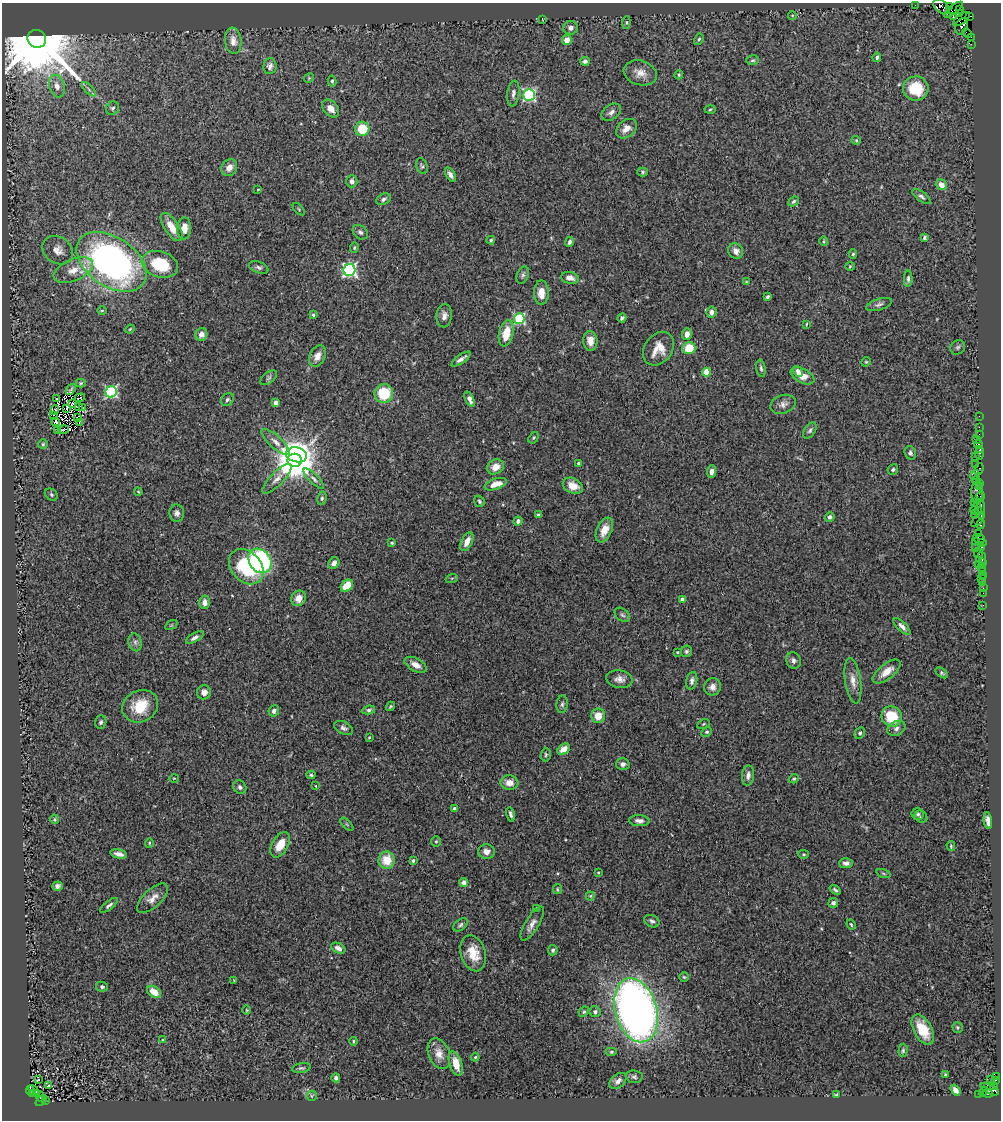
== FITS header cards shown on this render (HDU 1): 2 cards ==
NAXIS1  =                  999
NAXIS2  =                 1118

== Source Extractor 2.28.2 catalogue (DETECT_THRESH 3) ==
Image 999 x 1118 px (HDU 1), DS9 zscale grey, 1 PNG px = 1 image px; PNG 1003 x 1122 px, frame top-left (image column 1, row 1118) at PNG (2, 3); each listed source drawn as its Kron ellipse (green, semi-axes under 4 px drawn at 4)
Background 1.22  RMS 0.044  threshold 0.132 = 3 sigma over >= 5 px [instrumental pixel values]
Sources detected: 316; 1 with non-positive FLUX_AUTO (blend fragments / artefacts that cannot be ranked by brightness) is neither listed nor drawn; the other 315 listed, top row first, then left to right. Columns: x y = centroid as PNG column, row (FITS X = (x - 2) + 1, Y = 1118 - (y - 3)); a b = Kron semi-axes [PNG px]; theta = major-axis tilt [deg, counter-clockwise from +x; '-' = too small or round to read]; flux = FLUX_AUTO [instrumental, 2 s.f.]
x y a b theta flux
915 5 2 2 - 21
941 7 9 6 -42 170
949 7 3 2 - 59
960 9 4 2 - 31
953 10 11 3 39 250
959 14 3 2 - 45
792 15 4 3 - 2.3
969 16 4 3 - 110
953 17 4 3 - 810
542 19 3 2 - 1.4
962 19 10 4 38 1500
626 23 6 4 84 4.3
961 26 8 6 66 480
570 28 7 6 - 11
967 33 5 2 - 49
971 37 4 2 - 60
37 39 9 9 - 57000
699 39 6 4 60 4.5
567 40 5 4 - 31
233 41 13 8 -83 22
971 44 2 2 - 15
877 57 5 4 - 6.8
753 60 6 4 14 4.9
585 61 5 4 - 8
270 66 8 6 82 11
640 73 17 12 -17 29
679 75 5 3 - 3.6
309 78 5 4 - 3.3
332 81 5 4 - 4.3
57 86 11 7 -72 20
916 88 12 12 - 110
89 89 9 3 -46 6.3
513 93 13 6 82 12
529 95 6 5 - 510
113 108 7 6 - 6.9
331 108 10 7 -50 22
710 109 5 3 - 3.2
611 112 11 7 36 13
362 129 7 7 - 83
626 129 11 8 39 27
856 140 4 4 - 3
422 166 8 5 -69 5.9
229 168 9 7 56 24
642 172 5 4 - 5
451 175 8 4 -60 12
352 181 6 5 - 12
941 185 6 5 - 23
258 189 3 2 - 2.3
921 196 11 4 -35 8.3
383 199 7 5 27 8.1
793 201 5 4 - 5.3
299 209 7 3 -46 3.2
172 227 16 7 -56 39
184 228 11 7 87 32
360 232 8 6 -41 9.1
924 238 4 3 - 5.5
491 240 4 4 - 4.1
823 241 5 3 - 3
570 242 5 4 - 8.2
354 248 5 4 - 4.3
58 250 16 13 -35 30
736 251 8 7 - 18
853 254 5 4 - 4.6
111 262 39 24 -34 1100
160 264 18 12 -18 130
850 266 4 4 - 3.1
259 267 10 5 -21 8.4
73 270 21 11 23 48
349 270 6 6 - 690
523 275 9 5 68 7.2
570 278 9 6 -12 15
908 279 8 4 87 7
746 282 3 2 - 1.7
541 293 12 7 90 30
768 297 4 3 - 6.4
879 304 13 5 17 11
102 310 5 3 - 3.2
711 312 5 5 - 15
313 315 4 3 - 4.7
444 316 11 8 85 17
622 318 4 4 - 7
519 319 5 5 - 340
806 324 4 3 - 2.9
130 329 5 3 - 2.8
506 333 13 7 77 62
201 334 6 6 - 19
687 334 6 5 - 20
590 341 10 7 -85 24
958 347 8 6 43 7.4
689 348 6 6 - 71
659 349 18 14 53 46
317 356 11 7 63 23
461 359 11 4 34 12
866 362 5 4 - 3.6
761 368 9 4 -80 6.5
798 371 6 4 -59 13
706 372 4 4 - 73
802 376 13 7 -27 36
269 378 10 5 38 7.3
81 383 5 4 - 4
71 389 6 2 50 4.4
111 392 6 5 - 430
384 393 9 9 - 110
80 398 5 2 - 2.7
57 399 3 2 - 27
469 399 8 4 -66 15
227 400 7 5 44 6.9
73 403 3 2 - 3.6
276 403 4 4 - 27
783 404 13 9 18 16
78 406 4 2 - 2.3
67 408 2 2 - 5
83 408 3 2 - 2.5
55 410 4 2 - 2.7
54 416 4 2 - 2.2
979 416 2 2 - 11
78 417 3 2 - 3.2
56 422 4 2 - 4.8
79 423 3 2 - 1.6
979 427 2 2 - 45
63 429 6 2 14 2.4
57 430 2 2 - 2.4
810 430 9 5 55 7.4
979 434 2 2 - 18
534 438 6 4 56 4.2
976 439 4 2 - 89
276 442 18 6 -42 19
43 444 5 5 - 4.7
978 444 4 3 - 210
980 450 3 3 - 83
910 453 7 5 -69 7.6
979 453 7 3 -89 140
296 455 10 7 -10 2800
975 456 3 2 - 53
295 460 7 6 - 8300
579 463 4 4 - 5.7
975 464 3 3 - 110
495 467 9 7 28 29
893 469 5 5 - 5.6
979 469 6 4 68 110
712 472 6 4 84 13
975 475 5 3 - 230
277 479 20 6 45 21
314 479 14 4 -45 11
976 480 4 3 - 33
979 483 4 2 - 76
496 484 11 5 19 33
573 486 10 7 -25 35
980 487 3 3 - 47
138 492 4 3 - 2.7
977 492 11 6 -89 430
51 495 7 5 -40 5.2
981 496 4 2 - 110
322 498 7 4 80 5.8
479 501 6 5 - 4.9
974 502 2 2 - 39
977 504 3 2 - 64
981 506 6 2 -87 300
975 510 4 3 - 210
978 510 3 3 - 190
177 513 8 7 - 12
975 514 4 2 - 14
538 515 4 4 - 4.3
981 516 4 2 - 54
830 517 5 4 - 8.5
518 521 4 4 - 10
978 521 8 4 48 100
981 524 5 3 - 80
604 530 13 7 66 34
979 533 2 2 - 48
979 538 6 4 -21 130
975 541 3 2 - 120
467 542 10 5 64 26
982 542 3 2 - 51
392 543 4 3 - 3.5
975 547 3 2 - 170
982 547 3 2 - 21
978 553 5 3 - 89
981 558 6 5 - 130
260 561 13 10 -51 360
334 563 6 5 - 14
982 563 3 2 - 28
978 564 2 2 - 430
246 567 20 15 -47 220
982 567 3 2 - 84
982 571 2 2 - 28
983 575 2 2 - 16
452 578 6 4 18 3.7
981 578 2 2 - 16
983 582 3 3 - 65
347 586 7 5 49 65
983 588 2 2 - 14
983 593 2 2 - 36
299 598 8 7 - 22
682 599 4 3 - 17
205 602 7 5 -87 18
983 605 2 2 - 9.4
622 615 9 6 -39 7.3
171 625 7 4 34 4
902 626 11 4 -44 12
195 638 10 4 32 10
135 642 9 6 -76 10
686 651 6 5 - 6.1
677 652 3 2 - 3.3
793 660 8 7 - 11
416 665 12 6 -29 23
887 672 16 7 38 39
942 673 7 4 -34 4.7
619 679 13 9 -9 19
692 681 9 5 78 11
853 681 23 8 -82 30
712 687 9 8 - 18
204 692 7 7 - 18
562 704 9 5 83 7.2
140 706 18 15 29 84
390 706 5 3 - 3.6
369 710 6 4 8 6.9
274 711 6 5 - 11
598 716 7 7 - 40
892 716 10 9 - 99
101 722 7 5 72 7.5
703 724 7 4 26 4
343 728 10 6 -27 10
896 728 9 7 27 12
706 732 5 4 - 4.6
860 733 6 4 61 5.8
369 737 3 3 - 2.8
564 749 7 5 42 30
546 755 7 5 89 5.3
623 764 7 6 - 9.7
311 775 4 4 - 4
748 775 10 6 84 14
174 778 5 3 - 2.5
794 779 5 4 - 3.6
509 783 9 7 -8 28
316 786 3 2 - 1.9
240 787 7 6 - 8.8
454 809 3 3 - 8.4
510 814 7 4 -77 8.8
918 814 6 6 - 6.6
921 817 7 5 -37 6.4
55 819 5 4 - 3.7
639 821 10 5 -4 12
988 821 8 4 -83 17
347 824 8 3 -45 4.2
436 841 5 4 - 4
149 843 4 4 - 3.2
280 845 14 8 61 44
951 846 5 3 - 3.5
486 852 8 7 - 17
119 854 8 4 -13 14
804 854 5 4 - 3.4
387 860 8 8 - 61
413 861 3 3 - 7.2
846 863 7 5 2 12
598 872 4 2 - 2.5
883 873 7 3 -19 3.9
464 882 4 4 - 17
57 886 5 4 - 9
557 889 5 4 - 3.8
835 890 6 3 -38 5.3
590 896 4 4 - 3.4
153 898 19 9 43 26
833 903 5 4 - 10
109 905 11 4 37 8.1
537 908 4 3 - 4.2
652 921 8 6 -25 7.9
532 924 19 7 59 20
460 925 8 5 39 6.8
851 925 5 3 - 3.8
338 948 7 5 -25 17
553 950 5 5 - 6.4
473 953 18 12 -74 58
684 977 5 4 - 3.8
234 980 4 2 - 2.2
102 987 6 5 - 5.7
154 992 7 5 -33 46
247 1010 4 3 - 2.7
636 1010 33 21 -74 2300
584 1012 5 4 - 4.6
595 1012 5 5 - 7.4
958 1027 5 5 - 4.4
923 1030 16 9 -61 71
163 1040 4 4 - 3.3
353 1041 4 3 - 3.7
903 1050 7 4 88 5
611 1052 6 4 0 4.3
439 1054 16 10 -69 28
475 1057 4 3 - 3.6
456 1064 12 6 -71 38
301 1068 9 4 8 6.1
946 1075 3 3 - 4.3
996 1076 4 3 - 67
634 1077 8 6 -7 7.2
336 1078 4 4 - 7.7
38 1079 3 2 - 10
991 1079 2 2 - 18
996 1080 3 3 - 35
618 1081 10 6 41 15
48 1086 3 3 - 4.4
993 1086 4 3 - 120
990 1089 10 4 -27 1000
30 1090 5 3 - 150
33 1090 6 3 -49 78
955 1090 6 4 -53 16
984 1091 5 4 - 140
32 1093 3 2 - 110
36 1093 3 2 - 160
988 1093 5 3 - 260
837 1094 4 2 - 3
978 1094 4 3 - 44
312 1096 5 5 - 3.3
40 1097 5 4 - 200
41 1100 6 3 42 250
46 1100 4 2 - 170
At the frame edge (FLAGS 8, measured only in part): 1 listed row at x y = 941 7
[1 non-positive-flux detection neither listed nor drawn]